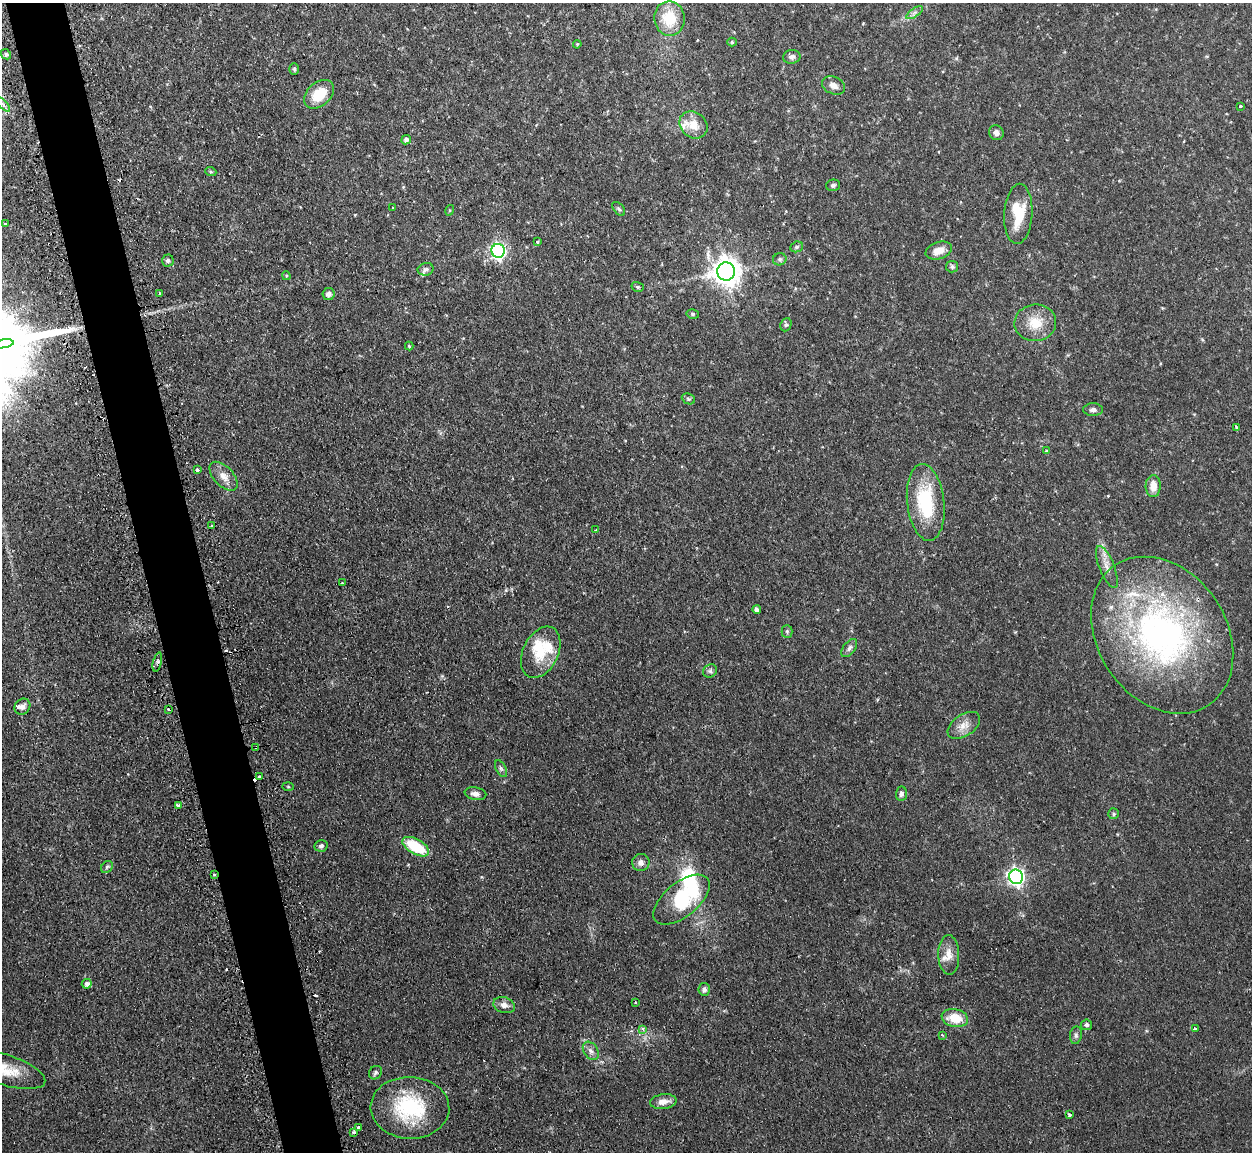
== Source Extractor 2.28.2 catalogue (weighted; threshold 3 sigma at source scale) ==
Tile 11 of 4 x 4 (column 3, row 3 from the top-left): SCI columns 2537-3786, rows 1313-2462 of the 5072 x 5047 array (HDU 1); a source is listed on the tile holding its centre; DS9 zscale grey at full resolution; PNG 1254 x 1154 px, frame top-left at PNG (2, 3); each listed source drawn as its Kron ellipse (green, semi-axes under 4 px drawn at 4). Shown black and unused: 5% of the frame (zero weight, under 2 of 3 exposures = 4% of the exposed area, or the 3 px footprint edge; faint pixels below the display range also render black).
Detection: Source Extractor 2.28.2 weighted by HDU 2 'WHT'; one run over the whole footprint, this tile lists its part. Background 0.0595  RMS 0.0067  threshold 0.0302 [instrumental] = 3 sigma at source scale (4.5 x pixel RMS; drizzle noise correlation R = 1.50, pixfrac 1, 0.05/0.05 arcsec/px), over >= 5 px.
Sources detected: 107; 2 inside a brighter object's white glare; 4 cosmic-ray / hot-pixel residue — neither listed nor drawn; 6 inside a brighter listed object's ellipse — not listed separately; the other 95 listed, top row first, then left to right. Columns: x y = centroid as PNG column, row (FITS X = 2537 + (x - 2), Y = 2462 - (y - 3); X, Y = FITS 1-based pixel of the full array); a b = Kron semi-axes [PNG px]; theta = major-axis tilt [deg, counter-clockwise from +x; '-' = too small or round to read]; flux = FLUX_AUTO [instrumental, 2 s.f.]
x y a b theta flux
915 13 9 4 35 1.8
669 18 17 15 -82 21
732 42 5 4 - 1
577 44 4 3 - 0.66
6 54 6 4 -45 1.2
792 57 9 7 10 2.5
294 69 6 5 - 1.1
833 85 12 8 -23 4.2
319 94 17 11 42 17
3 104 9 3 -45 1.6
1240 106 3 3 - 1.5
693 125 15 12 -40 9.9
996 133 8 7 - 2.8
406 140 5 4 - 2.3
211 172 6 3 -19 0.75
833 185 7 6 - 1.6
392 208 3 3 - 1.2
619 209 8 5 -48 1.3
450 210 5 3 - 0.72
1018 214 30 14 87 21
5 224 3 3 - 0.73
537 242 3 3 - 1.4
797 247 6 5 - 1.2
939 250 14 8 18 6.6
498 251 7 6 - 180
780 259 7 6 - 1.5
168 260 6 6 - 1.6
952 267 6 5 - 1.5
426 269 8 6 12 1.8
726 272 9 9 - 770
286 276 4 3 - 0.82
638 287 6 5 - 1.2
160 293 3 2 - 0.72
329 294 6 6 - 2.8
693 314 6 5 - 1.2
1035 323 21 18 4 14
786 325 7 5 67 1.1
4 344 10 3 10 1400
409 346 4 4 - 0.85
688 399 7 5 -22 1.1
1093 410 10 6 1 2.3
1237 428 3 3 - 1.4
1046 451 3 2 - 1.5
197 470 3 3 - 5.7
224 476 18 9 -46 6.3
1153 486 11 7 88 6.8
926 502 38 18 -84 41
212 526 3 3 - 1.8
595 530 3 2 - 0.69
1107 567 22 7 -68 5.7
342 583 3 2 - 0.89
757 610 4 4 - 2.9
787 631 6 5 - 1.2
1162 635 84 64 -56 230
849 648 10 6 52 2.1
541 652 27 17 64 20
157 662 10 3 75 1.3
710 671 7 6 - 1.8
22 707 8 7 - 3.2
168 709 3 3 - 2.5
964 725 18 10 34 6.6
256 747 3 2 - 1.3
501 769 9 5 -63 1.7
260 776 4 2 - 1.1
288 787 6 4 -2 0.7
475 794 11 6 -10 3.3
901 794 7 5 86 2.1
178 805 4 3 - 2.2
1114 814 5 5 - 1.3
321 846 6 5 - 1.7
416 847 15 7 -30 28
641 862 9 8 - 3.1
107 867 7 5 46 1.3
214 874 3 3 - 2
1016 877 7 7 - 240
682 900 33 17 39 47
949 955 20 10 -88 7.6
87 984 5 5 - 2.6
704 989 6 6 - 2.1
635 1002 4 3 - 0.56
504 1005 11 8 -16 3.9
955 1018 13 9 -12 14
1086 1025 5 5 - 1.3
643 1029 4 3 - 2.7
1195 1029 3 3 - 1.5
942 1035 4 3 - 0.59
1076 1035 9 6 82 1.8
591 1051 10 7 -57 2.9
3 1069 44 15 -17 21
375 1073 7 6 - 1.5
663 1102 13 7 7 5.6
410 1108 39 31 -3 54
1069 1115 4 3 - 2.1
358 1127 3 3 - 1.9
354 1132 4 3 - 1.5
Overlapping masked pixels (flux is a lower limit): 2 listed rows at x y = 256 747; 214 874
Isophote crosses this tile's border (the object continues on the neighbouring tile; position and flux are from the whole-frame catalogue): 2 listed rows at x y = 4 344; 3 1069